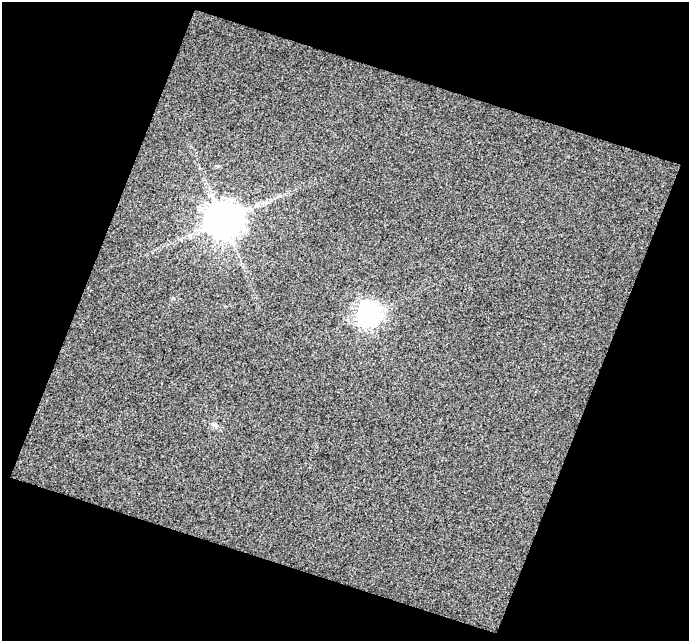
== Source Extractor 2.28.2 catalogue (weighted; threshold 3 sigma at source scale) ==
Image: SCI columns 1-687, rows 32-670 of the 687 x 701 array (HDU 1 of 3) = the unmasked area's bounding box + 8 px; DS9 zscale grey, full resolution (1 PNG px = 1 image px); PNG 691 x 643 px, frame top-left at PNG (2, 2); no overlay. Shown black and unused: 42% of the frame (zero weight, under 3 of 4 exposures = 2% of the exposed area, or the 3 px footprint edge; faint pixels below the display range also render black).
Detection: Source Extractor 2.28.2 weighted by HDU 2 'WHT'. Background 0.00878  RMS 0.025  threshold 0.114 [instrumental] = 3 sigma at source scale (4.5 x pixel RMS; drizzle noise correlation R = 1.50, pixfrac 1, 0.0396/0.0396 arcsec/px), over >= 5 px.
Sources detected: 3; all 3 listed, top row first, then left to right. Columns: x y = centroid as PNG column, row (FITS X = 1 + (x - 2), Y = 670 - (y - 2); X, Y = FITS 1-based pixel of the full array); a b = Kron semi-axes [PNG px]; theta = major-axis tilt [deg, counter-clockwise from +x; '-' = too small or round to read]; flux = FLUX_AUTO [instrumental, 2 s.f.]
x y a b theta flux
223 220 10 10 - 6700
368 314 9 8 - 1800
215 425 9 5 -27 6.7